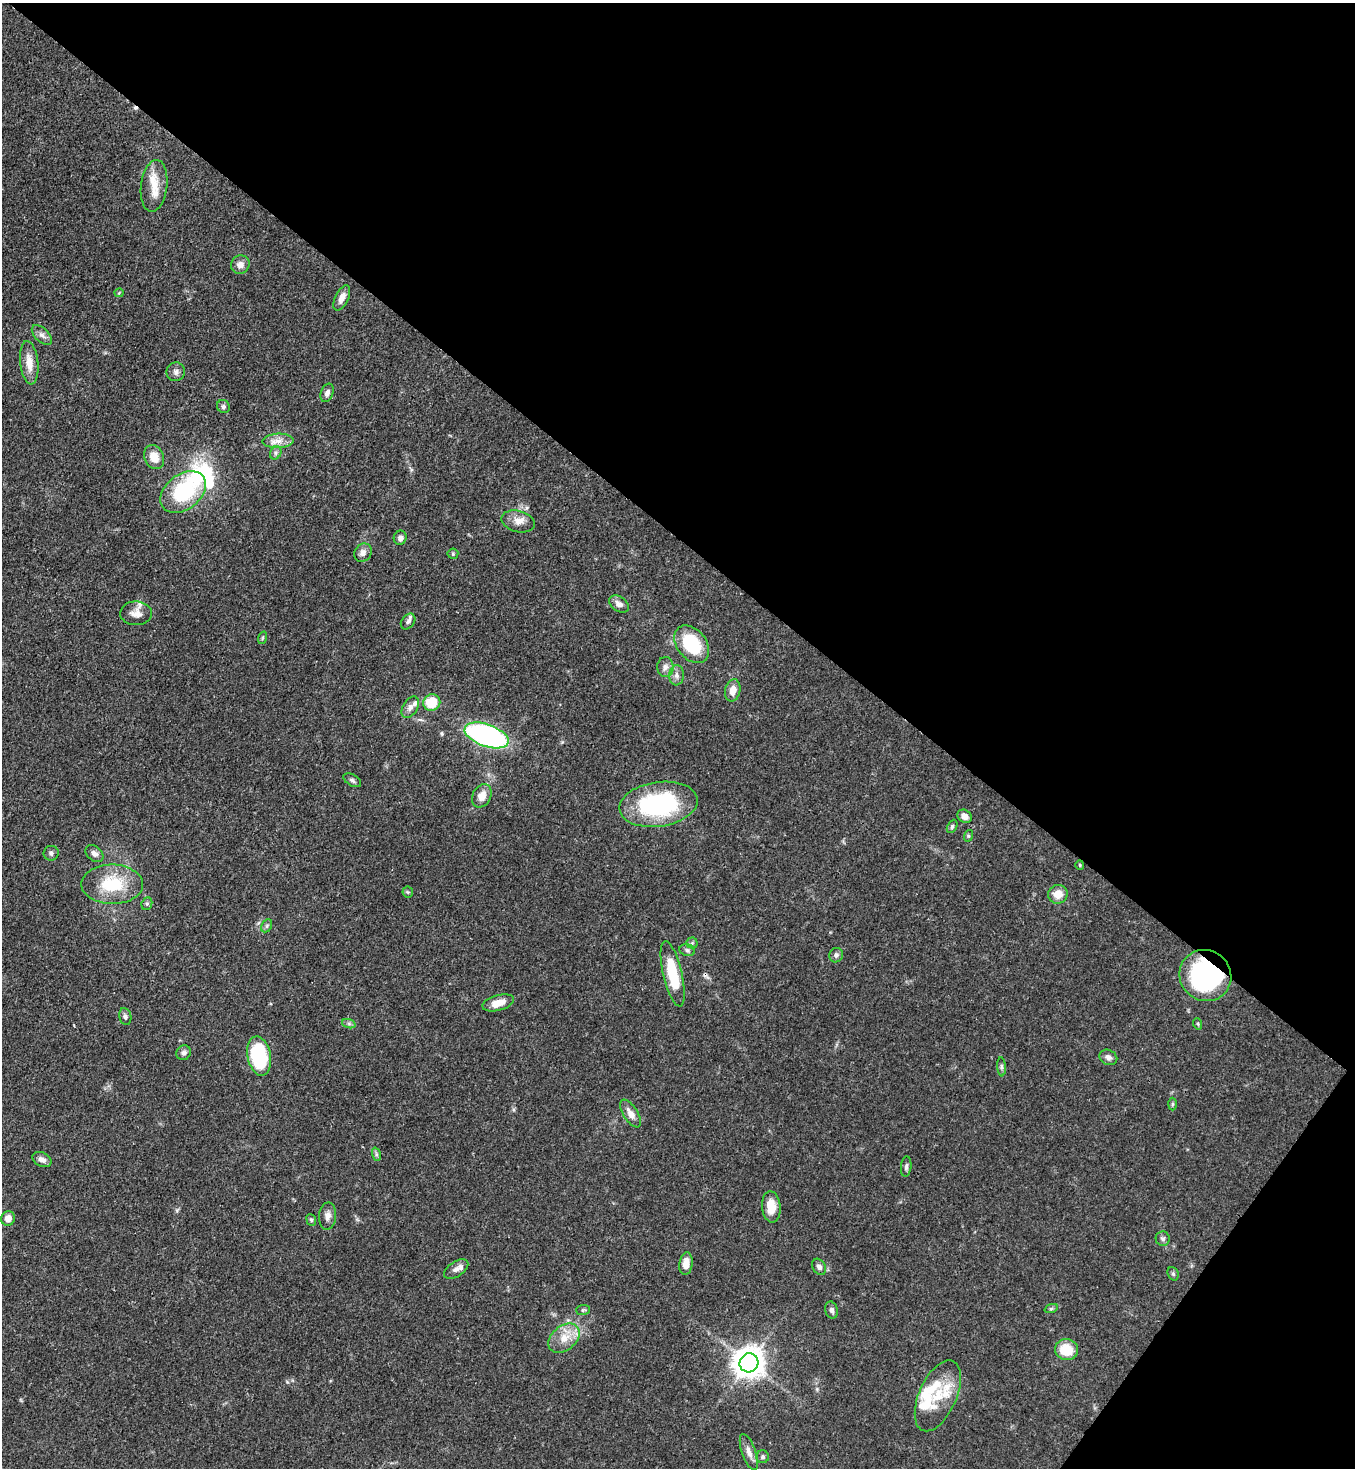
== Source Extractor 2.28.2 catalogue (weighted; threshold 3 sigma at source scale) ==
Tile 8 of 4 x 4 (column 4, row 2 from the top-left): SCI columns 4424-5776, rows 2990-4455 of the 6001 x 5979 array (HDU 1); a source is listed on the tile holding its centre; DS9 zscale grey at full resolution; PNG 1357 x 1470 px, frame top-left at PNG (2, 3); each listed source drawn as its Kron ellipse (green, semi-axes under 4 px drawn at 4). Shown black and unused: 40% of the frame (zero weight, under 3 of 4 exposures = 7% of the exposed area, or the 3 px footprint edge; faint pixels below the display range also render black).
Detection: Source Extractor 2.28.2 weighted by HDU 2 'WHT'; one run over the whole footprint, this tile lists its part. Background 0.0699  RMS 0.0036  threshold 0.0163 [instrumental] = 3 sigma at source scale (4.5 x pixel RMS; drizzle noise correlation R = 1.50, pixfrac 1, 0.05/0.05 arcsec/px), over >= 5 px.
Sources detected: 88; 1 inside a brighter object's white glare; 2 cosmic-ray / hot-pixel residue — neither listed nor drawn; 7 inside a brighter listed object's ellipse — not listed separately; the other 78 listed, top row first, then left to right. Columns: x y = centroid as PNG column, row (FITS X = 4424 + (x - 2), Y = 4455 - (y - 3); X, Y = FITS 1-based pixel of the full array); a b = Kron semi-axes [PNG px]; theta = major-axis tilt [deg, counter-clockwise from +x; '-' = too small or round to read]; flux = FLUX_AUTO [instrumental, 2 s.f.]
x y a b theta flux
154 186 26 13 83 7.2
240 265 9 9 - 2.3
119 293 4 4 - 0.36
342 298 14 6 64 2.7
42 335 12 6 -44 1.7
29 363 22 9 -83 5
176 372 9 9 - 1.7
327 393 9 6 69 1.5
223 406 7 6 - 0.76
278 441 15 7 2 3.2
276 453 7 5 62 0.87
154 457 12 9 -67 4.9
183 492 25 17 38 27
518 521 17 10 -14 3.4
400 538 7 6 - 1.3
363 553 10 8 56 2.1
453 554 5 5 - 0.48
619 604 11 7 -37 2
136 613 16 12 -2 3
408 622 9 6 53 1.3
262 638 6 4 71 0.43
692 644 21 14 -51 21
665 667 10 8 87 1.8
676 675 10 7 -89 1.7
733 690 11 7 78 3.5
432 702 8 8 - 11
410 707 11 7 59 1.8
486 735 23 11 -20 80
352 780 10 5 -31 0.93
482 796 12 9 62 3.6
658 804 39 22 8 46
964 816 7 6 - 2.5
952 826 7 4 63 0.73
968 836 6 4 73 0.48
51 853 7 7 - 1.1
94 854 10 7 -39 1.6
1080 865 5 4 - 0.43
112 884 31 20 -1 17
408 892 6 5 - 0.53
1058 894 10 9 - 4.4
147 904 6 5 - 0.69
267 926 7 5 61 0.67
692 943 5 5 - 0.67
687 950 8 6 -16 0.87
836 955 7 7 - 1.1
673 974 33 9 -77 16
1205 976 26 25 - 54
498 1003 16 7 15 4.5
125 1017 9 6 -79 1.2
349 1024 7 4 -19 0.71
1198 1024 6 3 -71 0.44
184 1053 7 7 - 1.1
259 1056 20 11 -78 29
1108 1057 9 7 -30 1.5
1002 1067 9 4 -86 0.78
1172 1104 6 4 88 0.51
630 1113 16 7 -57 2.7
376 1154 7 4 -72 0.65
42 1160 10 7 -25 1.7
906 1167 10 5 84 1
771 1207 15 9 -85 6
328 1216 13 8 86 2.1
8 1218 7 7 - 3
311 1220 6 4 -68 0.64
1163 1239 7 7 - 1
686 1264 11 6 82 3.9
819 1267 8 6 -60 1.5
456 1269 14 7 32 2.1
1173 1274 7 5 -69 0.72
1051 1309 7 4 19 0.58
583 1310 7 5 2 0.62
832 1310 9 6 -74 1.4
564 1338 17 12 40 6
1066 1350 12 10 -16 8.6
749 1363 9 9 - 550
938 1396 38 18 66 15
749 1452 19 7 -70 2.6
763 1457 6 6 - 0.83
Overlapping masked pixels (flux is a lower limit): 1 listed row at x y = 1205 976